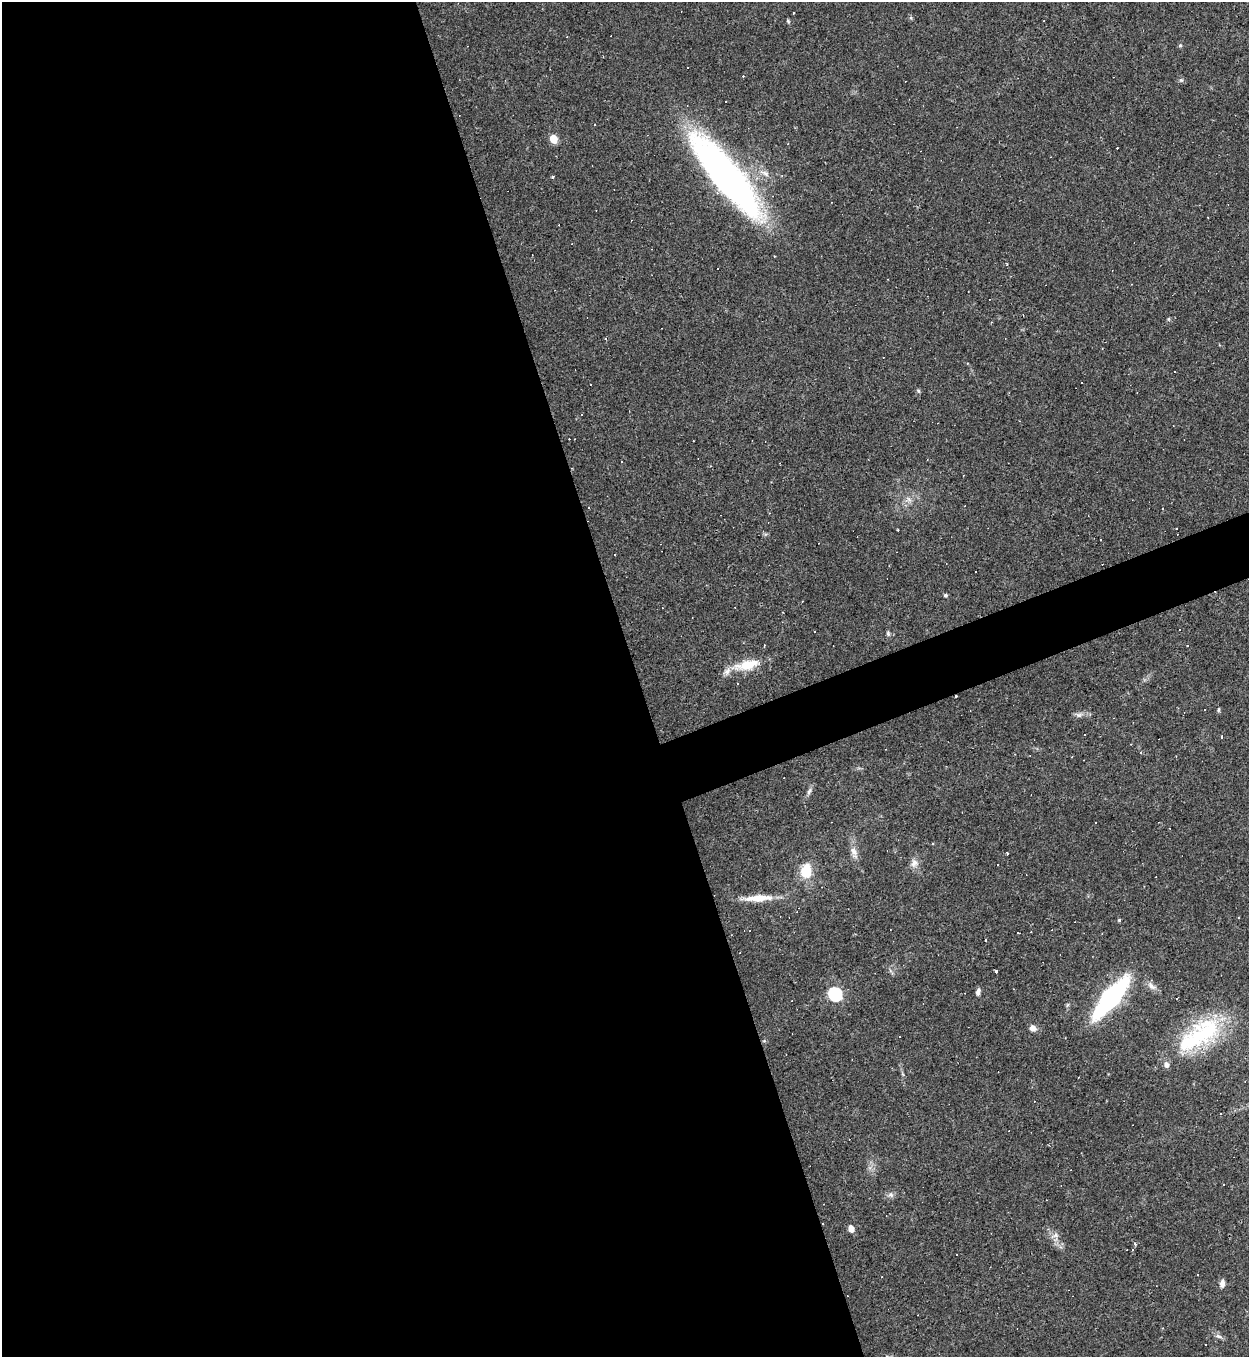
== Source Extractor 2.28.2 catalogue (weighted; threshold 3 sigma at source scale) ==
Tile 9 of 4 x 4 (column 1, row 3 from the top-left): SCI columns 147-1393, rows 1356-2710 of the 5407 x 5421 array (HDU 1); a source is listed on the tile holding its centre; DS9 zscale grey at full resolution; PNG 1251 x 1359 px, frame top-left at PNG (2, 2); no overlay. Shown black and unused: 53% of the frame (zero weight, under 3 of 4 exposures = <1% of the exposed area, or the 3 px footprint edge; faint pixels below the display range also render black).
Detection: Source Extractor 2.28.2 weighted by HDU 2 'WHT'; one run over the whole footprint, this tile lists its part. Background 0.0443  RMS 0.0046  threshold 0.0209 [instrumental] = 3 sigma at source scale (4.5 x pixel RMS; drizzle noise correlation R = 1.50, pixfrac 1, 0.05/0.05 arcsec/px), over >= 5 px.
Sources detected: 84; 1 inside a brighter object's white glare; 30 cosmic-ray / hot-pixel residue — not listed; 1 inside a brighter listed object's ellipse — not listed separately; the other 52 listed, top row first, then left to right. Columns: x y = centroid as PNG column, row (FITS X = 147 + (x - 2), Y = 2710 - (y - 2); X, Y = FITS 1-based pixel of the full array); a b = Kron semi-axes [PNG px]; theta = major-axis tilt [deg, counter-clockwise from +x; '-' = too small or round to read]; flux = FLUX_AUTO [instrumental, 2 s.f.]
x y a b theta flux
788 21 6 4 -46 0.57
1180 45 6 4 0 0.53
688 67 3 2 - 0.45
1181 80 5 5 - 0.65
726 101 2 2 - 0.31
553 139 5 5 - 14
782 175 4 3 - 0.45
726 176 89 23 -52 210
552 177 4 3 - 0.76
1006 264 4 3 - 0.46
1168 319 6 4 90 0.53
967 363 4 3 - 0.37
918 391 6 5 - 0.66
909 499 7 4 -20 1.2
1101 540 2 2 - 0.31
615 555 3 3 - 2.5
975 571 3 2 - 0.56
945 595 5 4 - 0.72
888 633 6 5 - 0.75
1188 645 3 3 - 1.1
747 665 31 12 14 12
1204 710 2 2 - 0.43
1219 710 7 3 82 0.57
1079 715 8 6 20 1.5
1222 737 3 3 - 2.9
1141 752 4 3 - 0.4
809 791 11 5 57 1.4
933 843 3 3 - 0.56
854 852 18 8 -72 3.3
1007 853 3 3 - 2.2
914 863 11 9 61 2.6
806 871 13 10 82 13
758 898 35 8 4 8.7
1119 920 4 4 - 0.58
1018 933 3 2 - 0.41
985 940 3 2 - 1
995 971 3 3 - 3.5
1151 986 14 7 -46 2.4
978 992 9 5 75 1.5
835 994 7 6 - 67
1111 997 31 10 50 110
1177 999 3 3 - 2.5
1032 1028 8 8 - 2.3
1204 1033 53 26 38 44
1220 1113 3 3 - 2
1223 1185 2 2 - 0.37
891 1195 9 7 -36 1.5
851 1229 5 5 - 4.4
1056 1235 7 6 - 1.6
1135 1243 4 3 - 0.87
1222 1283 9 6 79 2.2
1219 1336 11 5 -24 1.4